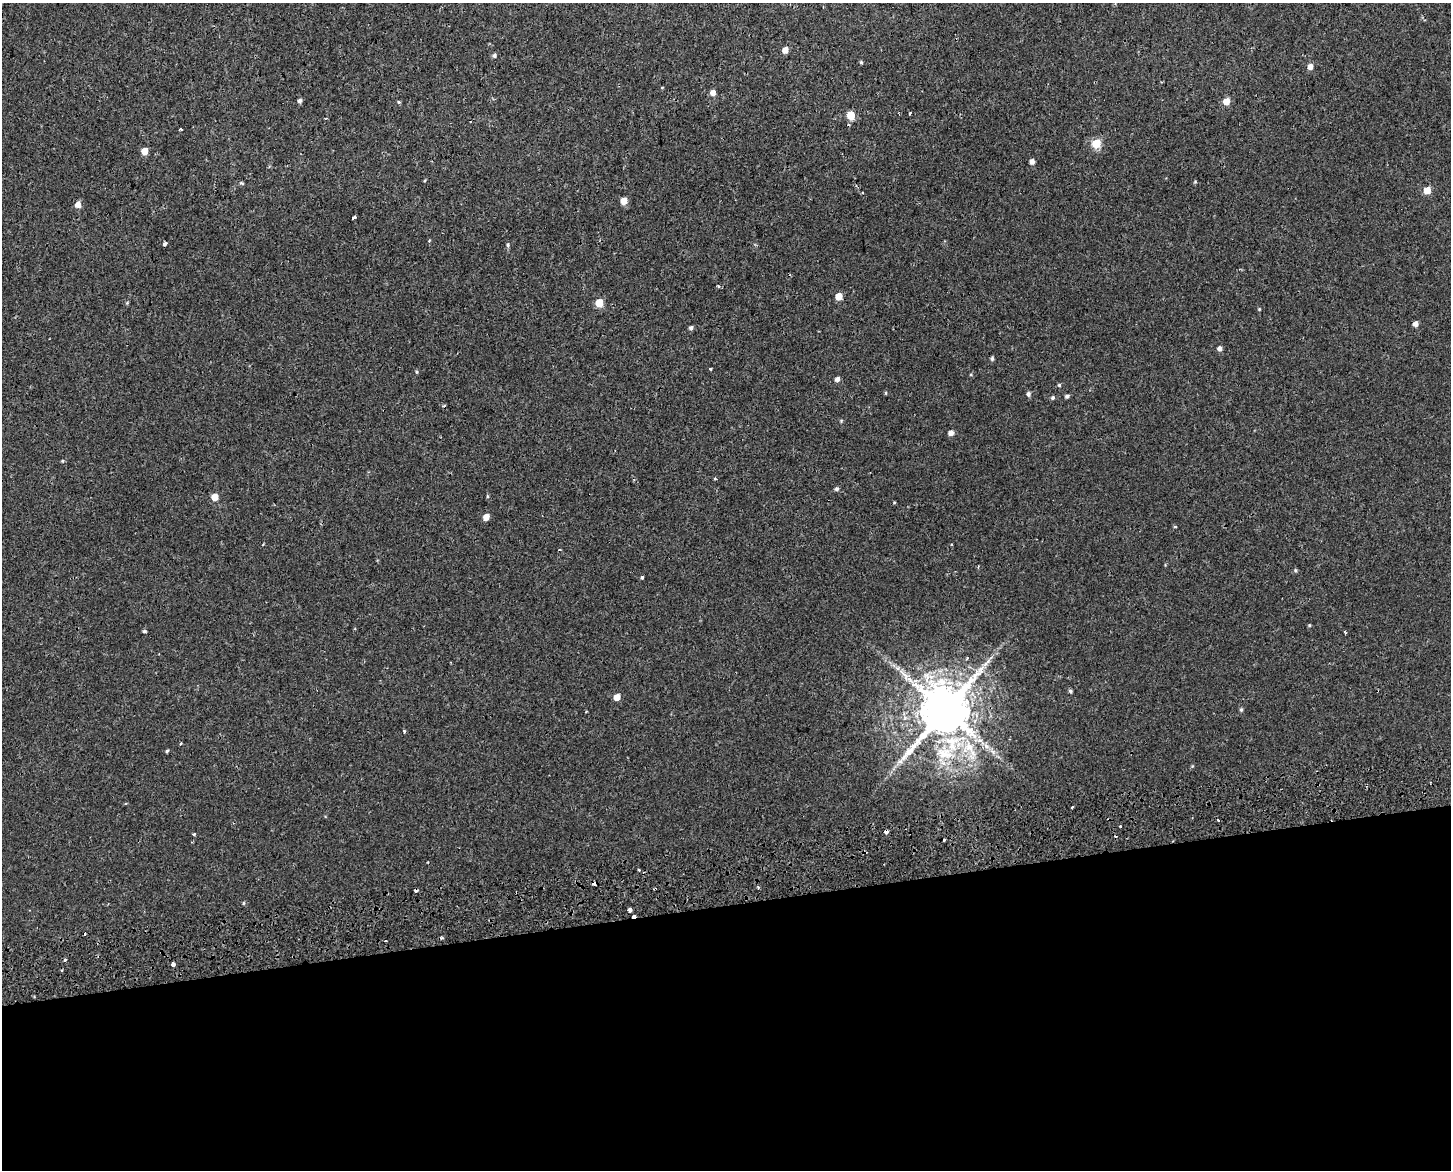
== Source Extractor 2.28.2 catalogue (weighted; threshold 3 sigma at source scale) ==
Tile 11 of 3 x 4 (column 2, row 4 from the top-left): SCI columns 1475-2923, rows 61-1228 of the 4454 x 4791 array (HDU 1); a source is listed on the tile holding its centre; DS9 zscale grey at full resolution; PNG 1453 x 1172 px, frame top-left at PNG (2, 3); no overlay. Shown black and unused: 23% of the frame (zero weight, under 2 of 3 exposures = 4% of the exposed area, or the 3 px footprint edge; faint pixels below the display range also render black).
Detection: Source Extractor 2.28.2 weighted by HDU 2 'WHT'; one run over the whole footprint, this tile lists its part. Background 0.00163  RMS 0.0027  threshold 0.0124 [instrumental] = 3 sigma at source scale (4.5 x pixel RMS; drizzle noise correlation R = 1.50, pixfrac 1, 0.0396/0.0396 arcsec/px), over >= 5 px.
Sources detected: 87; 9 cosmic-ray / hot-pixel residue — not listed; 3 inside a brighter listed object's ellipse — not listed separately; the other 75 listed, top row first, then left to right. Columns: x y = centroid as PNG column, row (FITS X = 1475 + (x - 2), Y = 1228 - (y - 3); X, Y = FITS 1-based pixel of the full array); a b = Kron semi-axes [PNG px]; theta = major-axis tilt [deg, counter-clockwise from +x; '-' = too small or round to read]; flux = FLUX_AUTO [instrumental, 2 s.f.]
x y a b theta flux
785 50 5 4 - 2.4
494 55 5 5 - 0.67
861 62 4 4 - 0.34
1310 67 5 5 - 1.7
713 93 5 5 - 1.7
300 101 5 4 - 0.72
1226 101 5 5 - 3.4
399 102 4 4 - 0.37
910 113 3 3 - 0.39
851 115 5 5 - 6.5
180 129 3 3 - 0.25
1096 143 5 5 - 11
144 151 5 5 - 3.7
1032 162 5 4 - 1.4
1195 182 4 4 - 0.27
242 183 6 4 -21 0.34
1427 190 5 5 - 4.1
624 201 5 5 - 3.5
78 205 5 5 - 2.2
354 218 4 3 - 4.2
429 241 4 3 - 0.24
164 244 4 3 - 0.6
508 245 6 5 - 0.44
718 286 4 3 - 0.32
839 296 5 5 - 4
127 303 5 3 - 0.26
599 303 5 5 - 7.3
1259 309 4 4 - 0.25
1415 324 5 5 - 1.2
691 328 4 4 - 0.73
1219 348 5 5 - 0.93
992 358 5 4 - 0.53
710 368 3 3 - 0.42
417 372 5 3 - 0.3
837 379 5 4 - 1.1
1059 385 4 4 - 0.35
886 393 5 3 - 0.28
1028 394 6 5 - 0.69
1067 396 5 4 - 0.6
1053 398 5 5 - 0.47
951 433 5 5 - 1.4
62 461 5 3 - 0.23
715 479 5 3 - 0.22
836 489 5 5 - 0.6
487 496 5 3 - 0.29
215 497 5 5 - 3.6
894 502 5 3 - 0.22
486 517 5 4 - 2.6
1175 527 3 3 - 0.33
559 550 3 2 - 0.35
978 567 4 3 - 0.23
1295 570 5 4 - 0.38
642 577 3 3 - 0.69
1309 625 4 4 - 0.27
144 631 5 3 - 0.4
1345 632 4 3 - 0.26
1070 691 4 4 - 0.53
617 697 5 5 - 3
945 710 15 13 55 1700
1241 710 5 4 - 0.41
404 731 4 3 - 0.32
953 742 39 27 6 22
181 743 4 3 - 0.23
167 751 4 3 - 0.4
1072 807 3 2 - 0.42
886 832 4 3 - 1.6
194 834 3 3 - 0.46
638 870 3 2 - 0.43
594 883 4 3 - 1.8
243 903 5 3 - 0.27
630 910 4 3 - 3.6
633 916 4 2 - 5.2
385 941 3 2 - 0.31
65 960 3 3 - 0.67
173 963 4 3 - 2.7
Overlapping masked pixels (flux is a lower limit): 3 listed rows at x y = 886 832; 594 883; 633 916